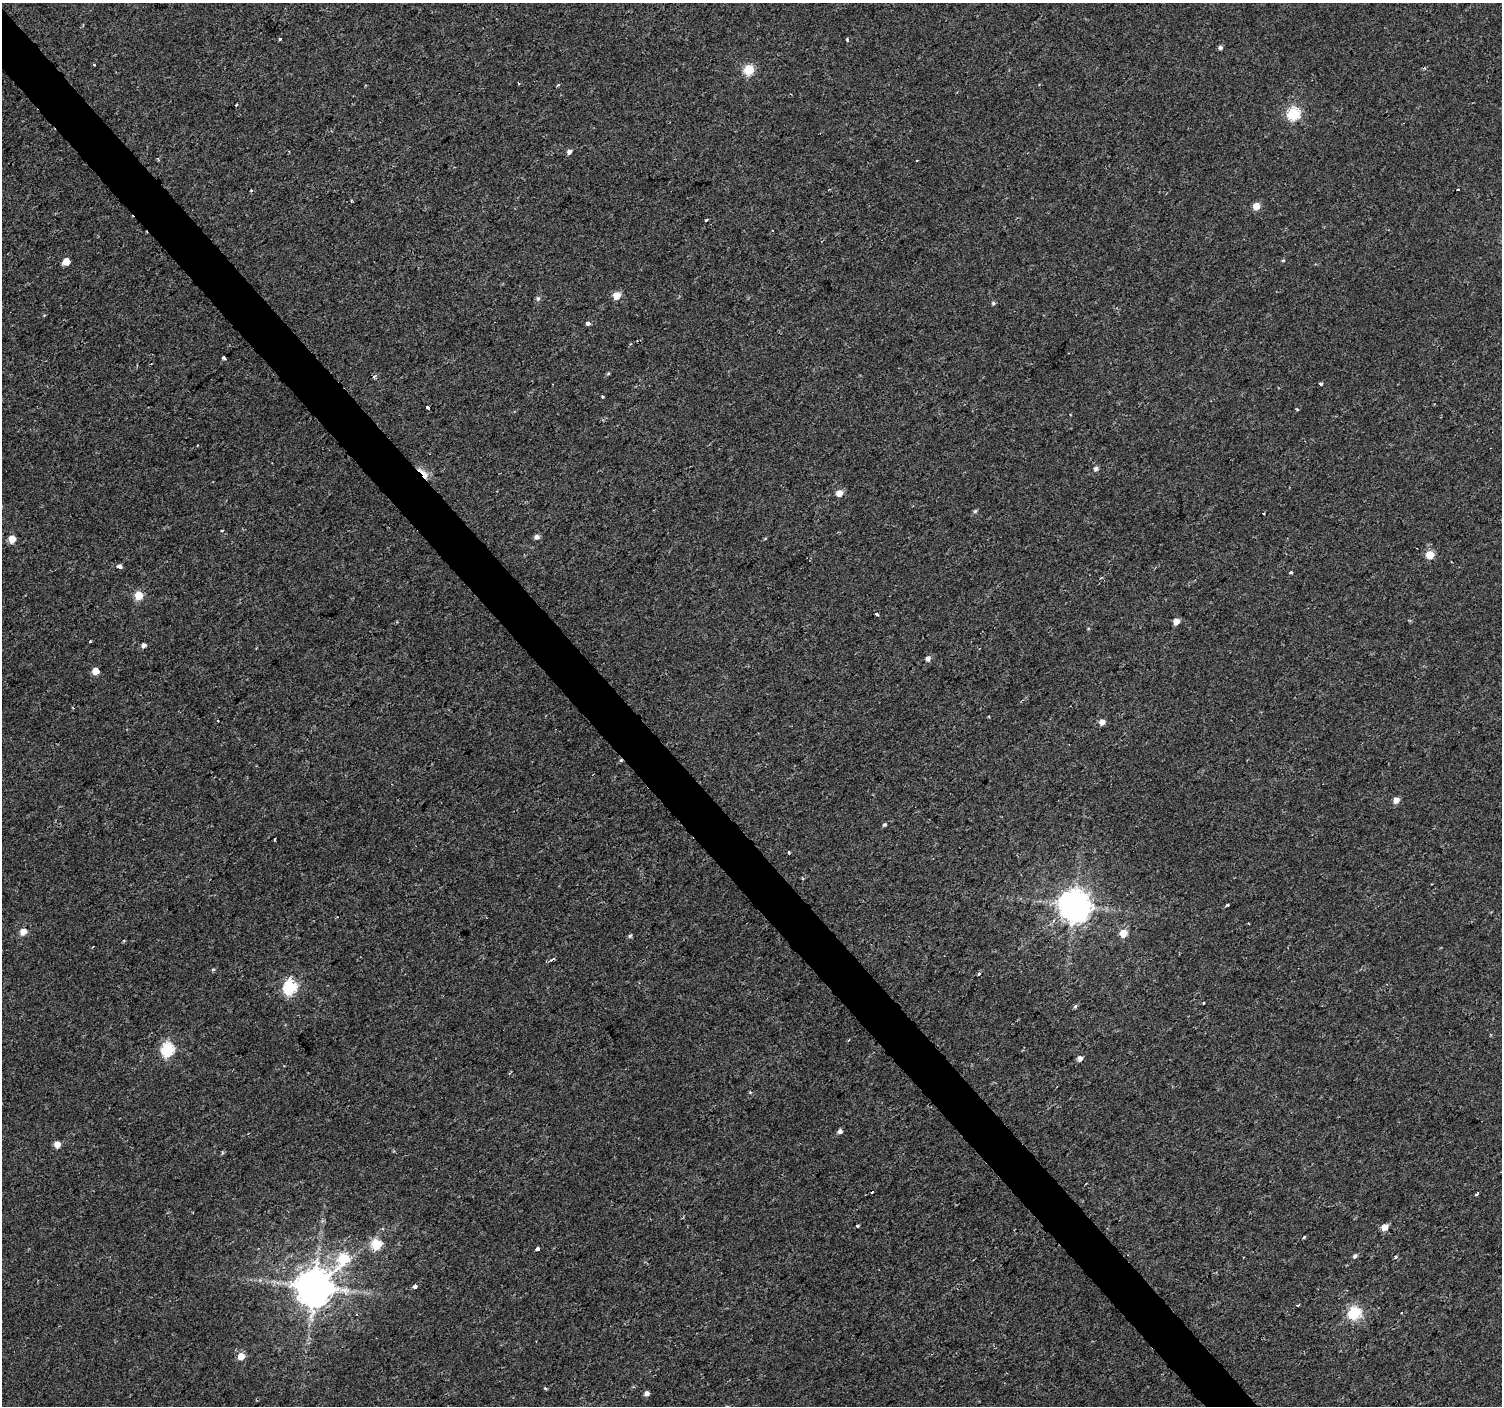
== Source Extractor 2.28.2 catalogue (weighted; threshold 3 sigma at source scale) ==
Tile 11 of 4 x 4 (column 3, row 3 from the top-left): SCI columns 3008-4507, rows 1611-3014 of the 6008 x 5965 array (HDU 1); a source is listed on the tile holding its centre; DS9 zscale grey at full resolution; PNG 1504 x 1408 px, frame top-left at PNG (2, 3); no overlay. Shown black and unused: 3% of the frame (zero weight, under 2 of 3 exposures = <1% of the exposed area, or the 3 px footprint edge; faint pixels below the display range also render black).
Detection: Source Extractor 2.28.2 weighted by HDU 2 'WHT'; one run over the whole footprint, this tile lists its part. Background 0.00282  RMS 0.0023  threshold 0.0105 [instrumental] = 3 sigma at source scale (4.5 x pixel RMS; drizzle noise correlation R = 1.50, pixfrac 1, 0.0396/0.0396 arcsec/px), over >= 5 px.
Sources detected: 87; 3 cosmic-ray / hot-pixel residue — not listed; the other 84 listed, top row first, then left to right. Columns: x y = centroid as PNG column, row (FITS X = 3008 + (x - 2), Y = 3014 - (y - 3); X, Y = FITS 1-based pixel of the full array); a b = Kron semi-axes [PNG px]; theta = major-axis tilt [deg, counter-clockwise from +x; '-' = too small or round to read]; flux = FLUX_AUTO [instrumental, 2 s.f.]
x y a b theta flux
280 39 3 3 - 1.3
847 39 3 3 - 0.44
1220 47 4 4 - 0.62
94 65 3 2 - 0.33
749 69 5 5 - 15
518 83 4 2 - 0.18
558 85 4 3 - 0.35
237 105 3 3 - 0.67
1293 114 6 6 - 28
569 152 5 4 - 0.99
251 191 3 3 - 0.73
1256 206 6 6 - 2.8
706 220 3 3 - 1
772 231 3 2 - 0.39
1283 260 5 4 - 0.28
66 262 5 5 - 4.2
616 296 5 5 - 4.6
538 298 7 5 74 0.57
993 303 5 5 - 0.41
588 323 4 3 - 2.4
223 358 3 3 - 1.4
608 373 5 4 - 0.27
1321 384 3 3 - 0.61
603 397 3 2 - 0.29
427 407 3 3 - 0.78
1297 409 4 3 - 0.29
1096 469 6 5 - 0.72
424 473 23 7 -47 2.7
839 493 5 5 - 2.6
975 511 5 5 - 0.36
1264 513 3 3 - 0.33
222 530 3 3 - 0.38
537 537 6 5 - 0.93
12 539 6 5 - 3.4
1430 555 5 5 - 7.1
120 566 4 4 - 1.6
1291 572 4 3 - 0.31
139 595 5 5 - 7.2
877 614 3 3 - 6.5
1176 621 5 4 - 2.4
144 645 5 5 - 0.85
928 658 6 5 - 0.84
95 671 5 5 - 3.8
217 721 3 2 - 0.29
1102 722 5 5 - 1.9
1396 800 5 5 - 1.8
884 825 5 4 - 0.38
274 840 3 2 - 0.24
788 853 3 3 - 0.33
1228 904 4 3 - 0.45
1074 905 10 9 - 450
23 932 5 5 - 2.9
1123 933 5 5 - 4.9
630 936 6 4 61 0.41
92 947 3 2 - 0.36
213 970 5 3 - 0.31
979 974 3 3 - 0.91
290 987 6 6 - 36
1204 1003 3 2 - 0.32
1075 1006 6 4 46 0.36
848 1040 3 3 - 0.2
167 1049 6 6 - 33
1080 1058 6 5 - 1
750 1092 4 3 - 0.25
840 1131 5 5 - 0.86
57 1145 5 5 - 2.3
222 1153 5 4 - 0.33
872 1193 3 3 - 0.46
1477 1194 4 3 - 0.8
857 1226 3 3 - 0.41
1384 1227 6 5 - 2.5
1304 1237 4 3 - 0.27
376 1244 5 5 - 17
537 1249 4 3 - 1.1
1355 1256 6 5 - 0.61
1396 1257 5 4 - 0.41
343 1258 9 6 59 18
414 1286 4 3 - 3
313 1287 11 10 - 730
1298 1305 3 3 - 0.25
1354 1313 6 6 - 30
241 1356 5 5 - 3.5
545 1388 5 3 - 0.3
647 1393 5 5 - 1
Overlapping masked pixels (flux is a lower limit): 2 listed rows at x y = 424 473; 376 1244